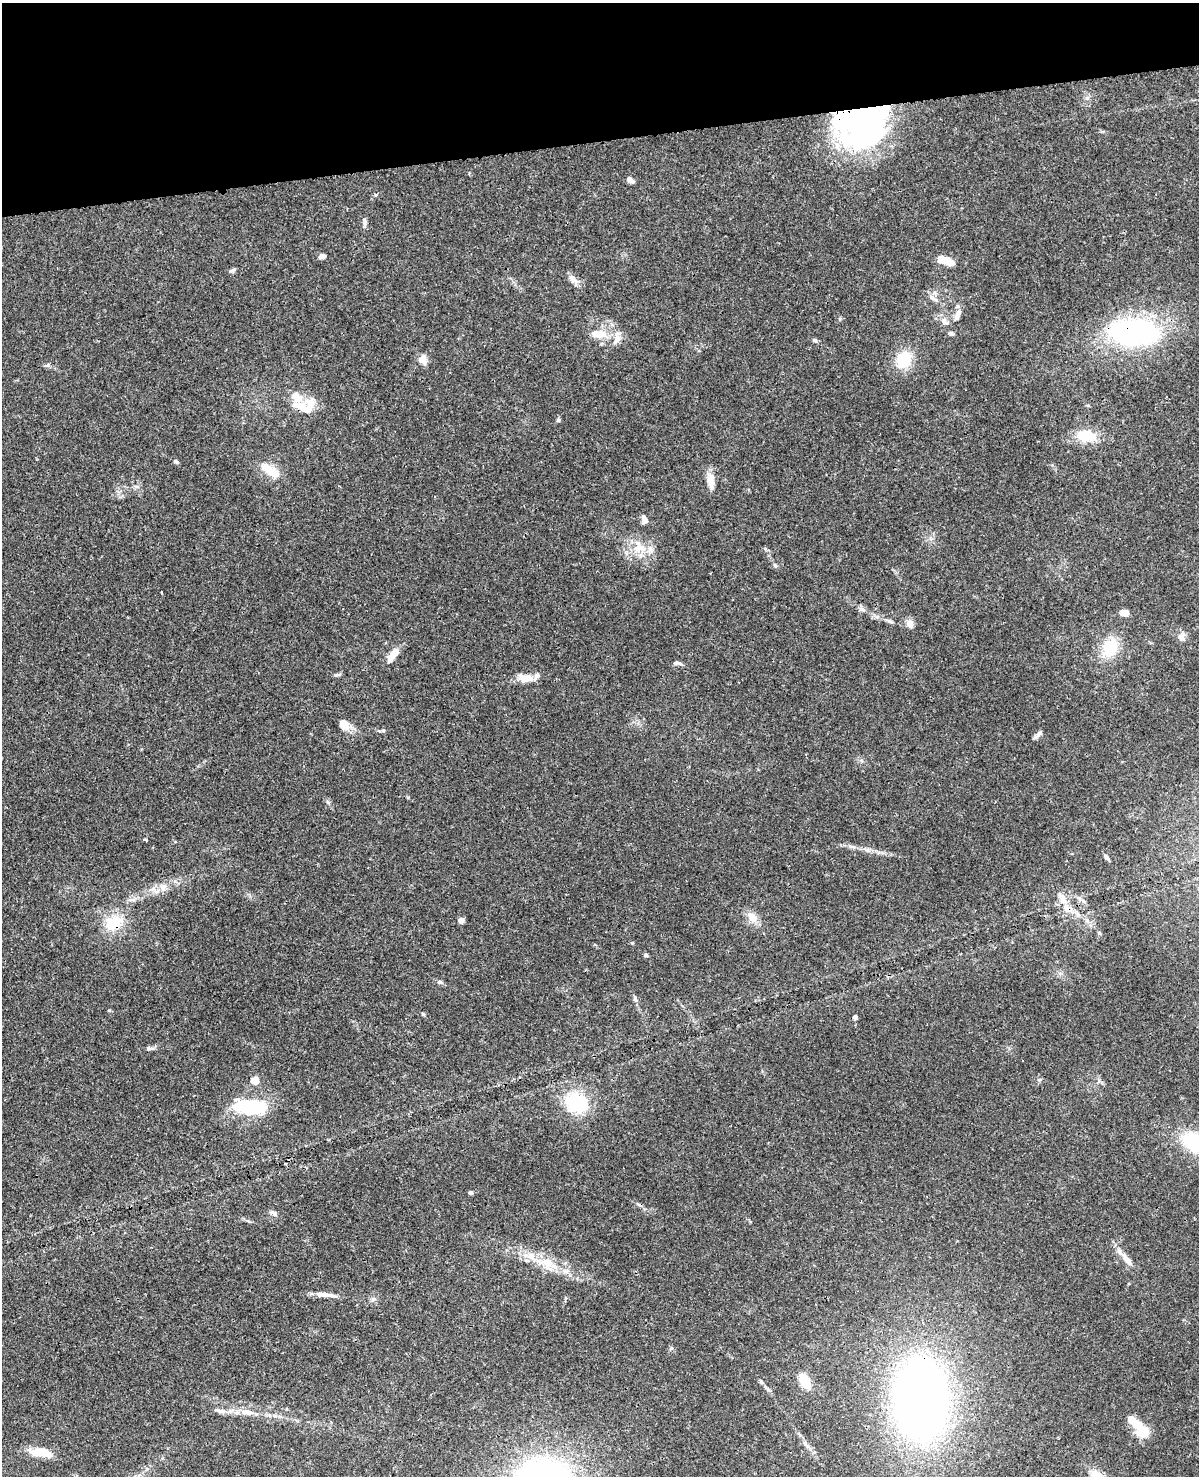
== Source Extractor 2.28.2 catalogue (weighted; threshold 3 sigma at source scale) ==
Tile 3 of 4 x 3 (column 3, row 1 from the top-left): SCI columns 2511-3707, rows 3223-4696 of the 5020 x 4865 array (HDU 1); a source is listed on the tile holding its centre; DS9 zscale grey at full resolution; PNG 1201 x 1478 px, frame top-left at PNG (2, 3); no overlay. Shown black and unused: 9% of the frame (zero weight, under 3 of 4 exposures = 6% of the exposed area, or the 3 px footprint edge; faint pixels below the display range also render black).
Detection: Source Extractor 2.28.2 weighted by HDU 2 'WHT'; one run over the whole footprint, this tile lists its part. Background 0.0273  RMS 0.0023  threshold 0.0104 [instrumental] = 3 sigma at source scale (4.5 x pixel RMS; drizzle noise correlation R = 1.50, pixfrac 1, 0.05/0.05 arcsec/px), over >= 5 px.
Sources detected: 87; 9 inside a brighter object's white glare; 2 cosmic-ray / hot-pixel residue — not listed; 7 inside a brighter listed object's ellipse — not listed separately; the other 69 listed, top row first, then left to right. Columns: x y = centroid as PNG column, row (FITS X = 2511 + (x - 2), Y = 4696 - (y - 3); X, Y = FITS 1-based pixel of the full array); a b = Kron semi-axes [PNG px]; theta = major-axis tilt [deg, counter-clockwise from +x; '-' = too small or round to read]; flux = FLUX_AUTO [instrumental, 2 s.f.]
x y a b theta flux
860 116 50 38 44 40
630 180 9 5 -40 1.1
365 223 14 5 -89 0.67
322 256 6 5 - 1.4
942 259 7 7 - 2.7
233 270 9 4 32 0.43
572 278 17 6 -43 1.3
932 298 6 4 -19 0.49
957 315 17 7 66 1.6
945 322 11 6 -36 0.99
1134 332 51 28 -3 43
598 334 20 9 -6 3.8
617 340 11 9 56 1.5
815 340 6 5 - 0.51
423 360 12 8 -80 1.7
904 360 21 17 65 6.6
296 398 23 16 -85 4
558 420 6 5 - 0.34
1086 436 26 14 -4 6
176 461 7 4 -41 0.37
274 473 21 12 -31 3.6
711 481 21 9 -88 2.3
644 519 11 7 -83 1.1
638 547 18 16 -31 4.9
862 609 8 5 -30 0.63
1124 612 8 6 -2 1.8
889 621 8 4 -36 0.48
910 623 10 8 -69 1.3
1182 638 12 9 -83 1.2
1110 648 25 17 63 7.3
393 654 17 7 52 3.1
680 663 13 4 -25 0.61
528 677 23 9 -9 2.5
344 724 14 11 -46 2.3
383 730 6 4 1 0.35
1039 734 12 5 41 0.84
146 840 4 3 - 0.41
852 846 10 3 -21 0.54
1107 858 9 4 -53 0.61
163 887 11 9 51 1.6
1062 898 21 8 -57 2.2
1079 898 6 6 - 0.61
753 918 15 10 -51 2.6
461 920 6 5 - 1.2
1087 920 6 6 - 0.6
113 923 25 19 29 6.7
646 955 5 5 - 0.38
440 982 8 5 -10 0.51
635 999 9 5 -75 0.59
855 1017 4 4 - 0.97
148 1048 6 4 -71 0.33
255 1080 5 5 - 5.5
576 1103 22 17 -28 14
257 1108 34 20 6 12
471 1193 4 4 - 0.76
273 1213 10 5 -23 0.66
1126 1258 33 7 -49 2.4
547 1263 23 15 -57 4.4
566 1271 11 3 11 0.63
325 1295 26 5 -5 2.2
671 1348 6 4 -72 0.34
805 1381 12 7 -65 7.9
761 1382 6 5 - 0.39
921 1400 58 38 -89 190
221 1411 13 6 2 1
247 1412 18 8 -9 2.2
1142 1428 25 13 -52 5.2
40 1453 26 9 -8 4.4
1096 1476 15 10 -39 3.8
Overlapping masked pixels (flux is a lower limit): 4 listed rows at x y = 860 116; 1134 332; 113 923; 921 1400
Isophote crosses this tile's border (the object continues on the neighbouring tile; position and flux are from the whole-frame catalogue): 1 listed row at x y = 1096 1476
Unlisted compact peaks at least as high as the median listed source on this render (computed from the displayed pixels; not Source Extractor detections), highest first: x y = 423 1014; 328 802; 775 565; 109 1010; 632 943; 951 333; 336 675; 1099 933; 375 195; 1039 1080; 1087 98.